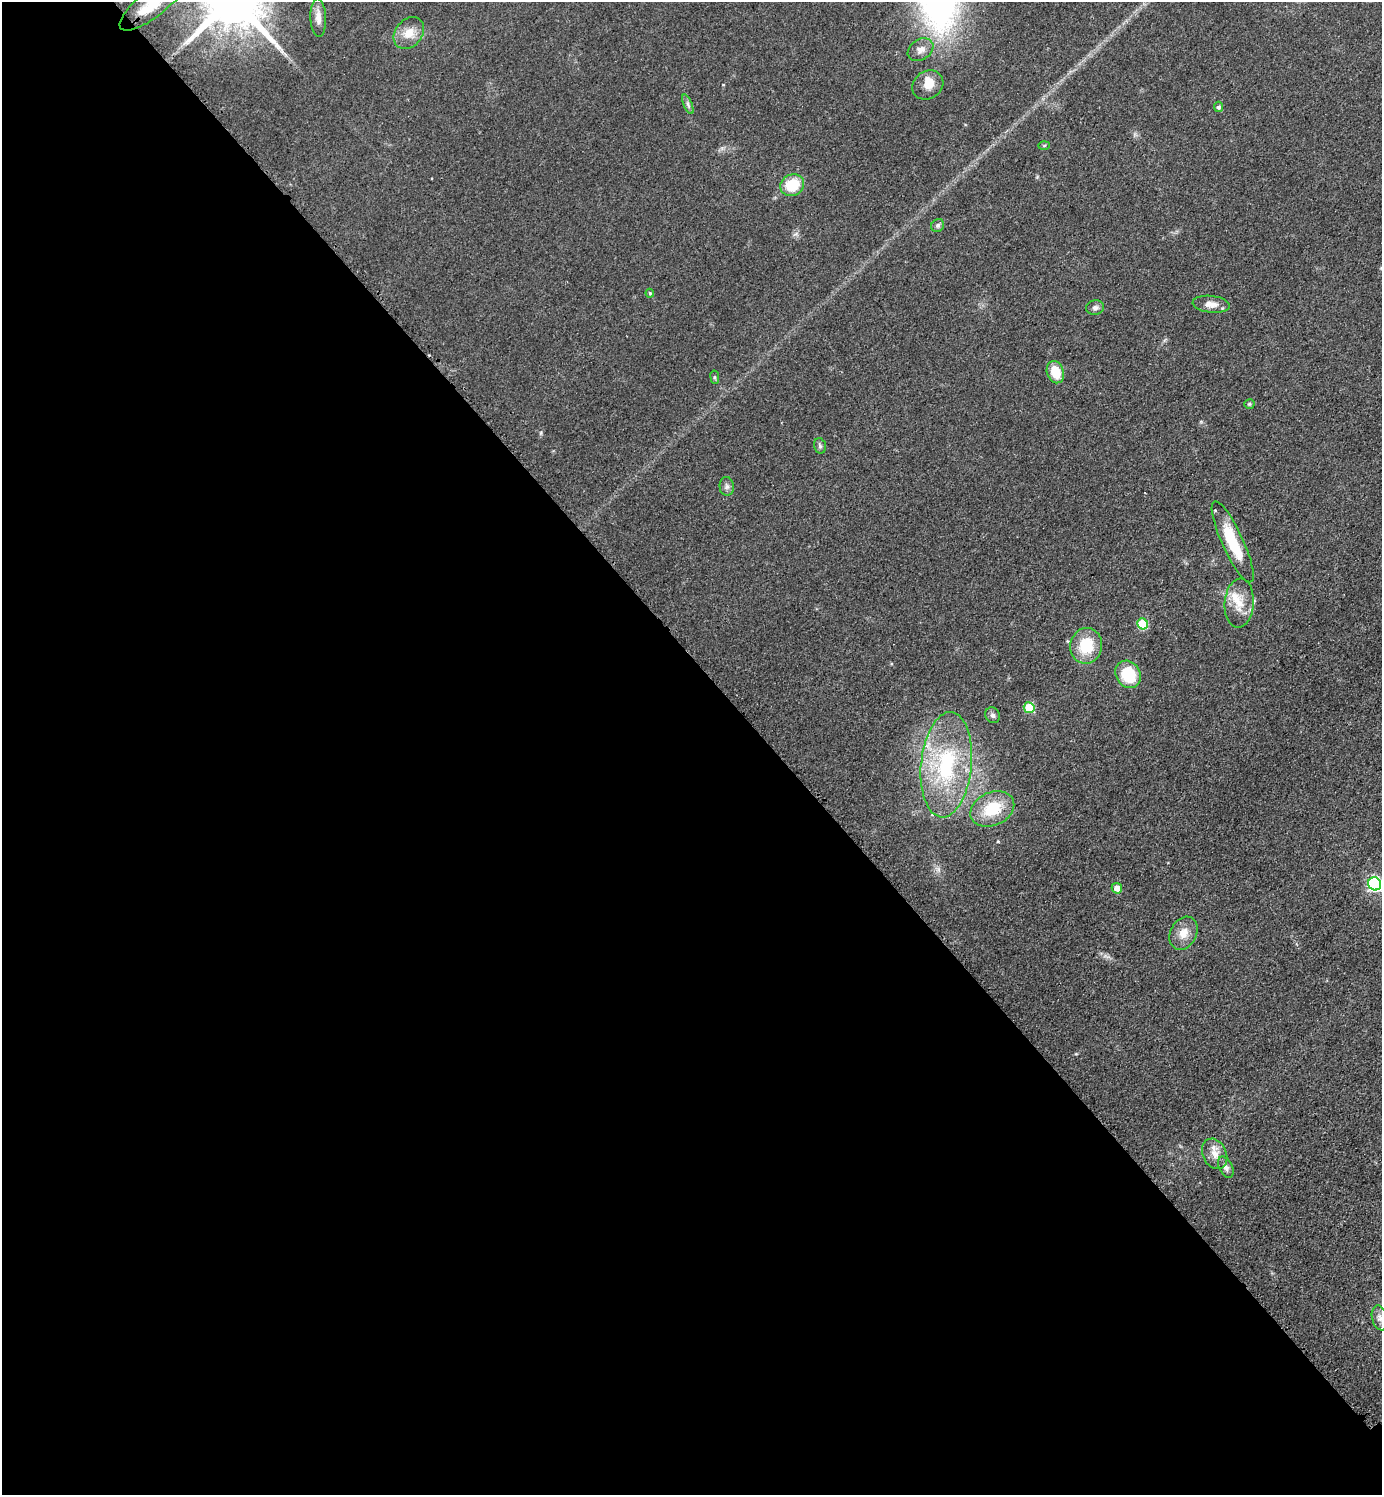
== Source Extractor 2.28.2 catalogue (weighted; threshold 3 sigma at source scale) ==
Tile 9 of 4 x 4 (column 1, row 3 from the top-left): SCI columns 171-1550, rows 1509-3001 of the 6001 x 6002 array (HDU 1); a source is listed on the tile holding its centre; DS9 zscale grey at full resolution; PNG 1384 x 1497 px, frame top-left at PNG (2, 2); each listed source drawn as its Kron ellipse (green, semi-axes under 4 px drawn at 4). Shown black and unused: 56% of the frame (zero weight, under 3 of 4 exposures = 2% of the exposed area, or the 3 px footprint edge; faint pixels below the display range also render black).
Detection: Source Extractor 2.28.2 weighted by HDU 2 'WHT'; one run over the whole footprint, this tile lists its part. Background 0.0578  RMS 0.0057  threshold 0.0257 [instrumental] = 3 sigma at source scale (4.5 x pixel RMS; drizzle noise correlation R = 1.50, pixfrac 1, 0.05/0.05 arcsec/px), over >= 5 px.
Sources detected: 35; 2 inside a brighter listed object's ellipse — not listed separately; the other 33 listed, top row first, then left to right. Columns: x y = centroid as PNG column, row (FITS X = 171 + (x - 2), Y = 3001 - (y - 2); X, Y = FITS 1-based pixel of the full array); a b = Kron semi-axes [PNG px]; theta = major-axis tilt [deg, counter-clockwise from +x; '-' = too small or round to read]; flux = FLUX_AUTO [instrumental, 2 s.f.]
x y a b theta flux
153 3 41 13 38 24
318 18 19 7 -88 4.8
409 33 17 13 50 8.4
921 50 14 10 34 4.1
928 85 16 14 36 7.1
688 104 10 4 -67 1.5
1219 107 5 4 - 1.3
1044 145 6 4 2 0.62
792 185 12 10 24 18
938 225 7 6 - 1.5
650 293 4 4 - 0.67
1211 304 19 8 -6 5
1095 307 9 7 15 2
1055 372 11 8 -71 13
715 377 7 3 -82 0.79
1249 404 5 4 - 0.96
820 446 8 5 -75 1.3
727 486 9 7 -85 1.9
1233 542 44 10 -65 24
1239 603 24 14 85 11
1143 624 6 5 - 28
1086 646 18 16 79 19
1128 674 14 12 -56 22
1029 708 5 5 - 26
993 715 8 7 - 1.9
946 765 53 25 84 60
992 809 23 16 24 22
1375 884 7 6 - 130
1117 888 5 5 - 5
1183 933 17 13 62 7.2
1215 1154 16 12 -64 6.1
1226 1167 11 6 -63 2.5
1380 1318 12 7 -76 3.1
Isophote crosses this tile's border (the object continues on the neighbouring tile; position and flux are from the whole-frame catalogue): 2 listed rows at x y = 153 3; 1375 884